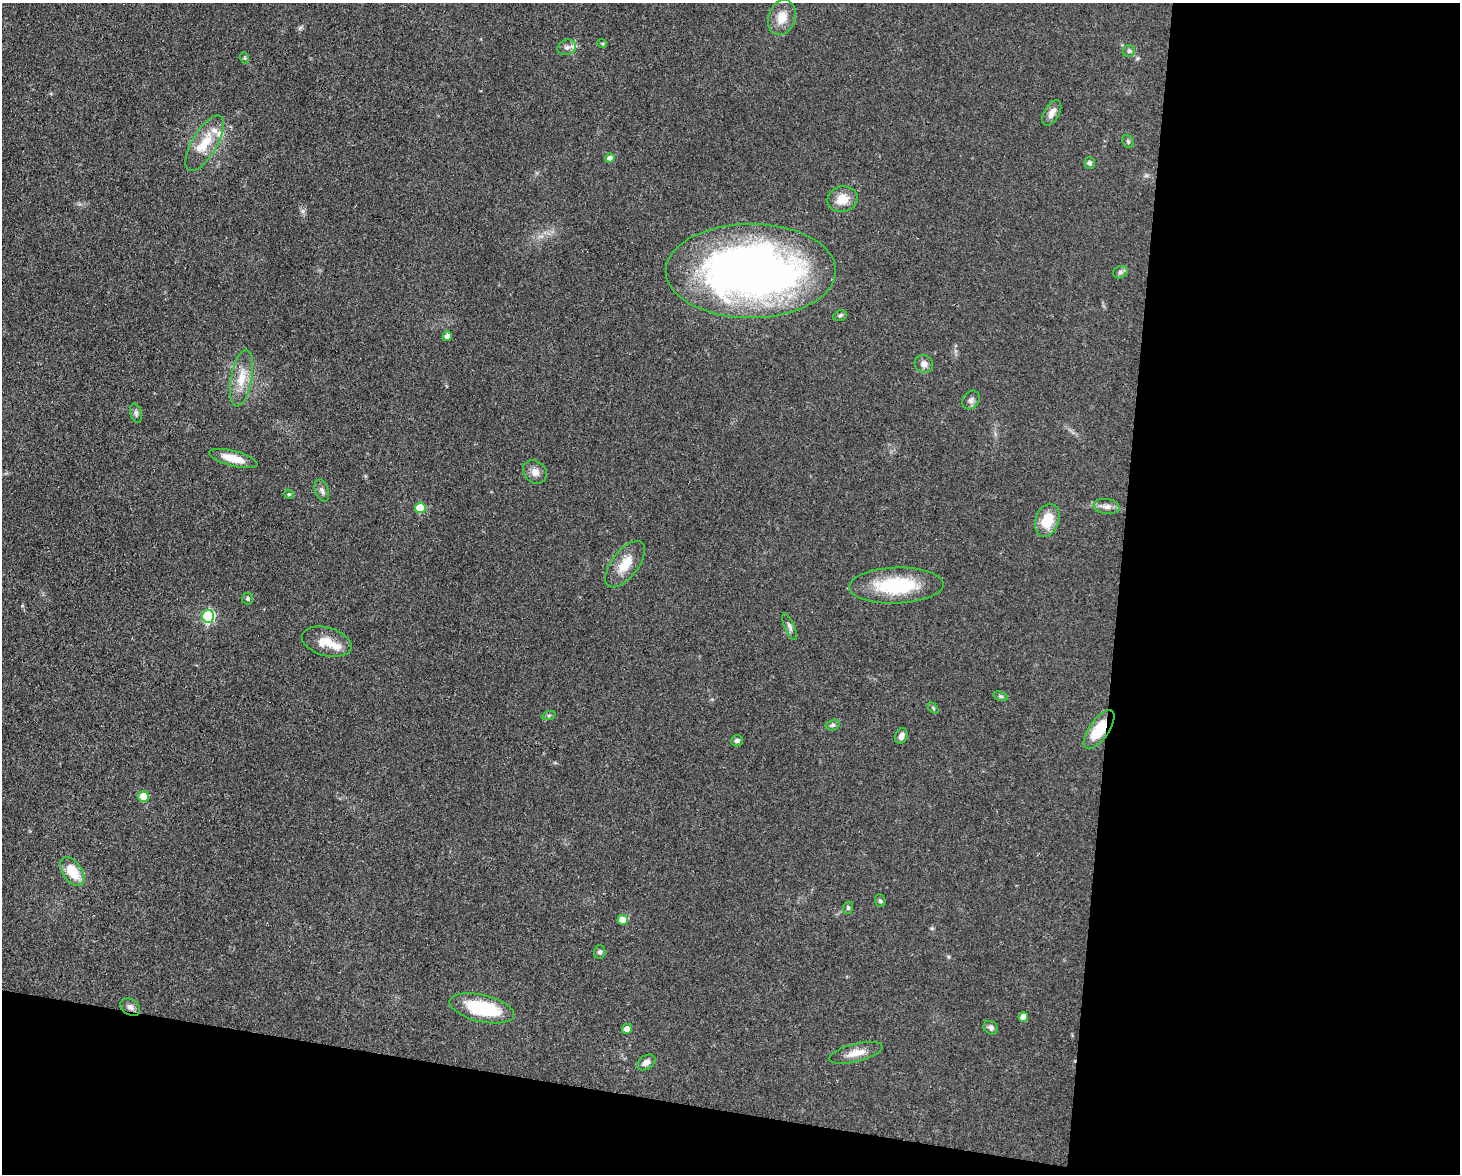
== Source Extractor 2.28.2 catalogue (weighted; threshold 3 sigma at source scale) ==
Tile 12 of 3 x 4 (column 3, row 4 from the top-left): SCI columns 3140-4597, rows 1-1172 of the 4709 x 4691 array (HDU 1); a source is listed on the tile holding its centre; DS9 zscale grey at full resolution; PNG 1462 x 1176 px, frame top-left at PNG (2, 3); each listed source drawn as its Kron ellipse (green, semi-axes under 4 px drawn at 4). Shown black and unused: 29% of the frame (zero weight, under 3 of 4 exposures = <1% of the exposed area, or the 3 px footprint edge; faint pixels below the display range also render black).
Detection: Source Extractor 2.28.2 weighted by HDU 2 'WHT'; one run over the whole footprint, this tile lists its part. Background 0.0632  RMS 0.0059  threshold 0.0265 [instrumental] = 3 sigma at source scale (4.5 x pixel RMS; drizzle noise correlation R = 1.50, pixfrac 1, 0.05/0.05 arcsec/px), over >= 5 px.
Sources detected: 55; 3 inside a brighter listed object's ellipse — not listed separately; the other 52 listed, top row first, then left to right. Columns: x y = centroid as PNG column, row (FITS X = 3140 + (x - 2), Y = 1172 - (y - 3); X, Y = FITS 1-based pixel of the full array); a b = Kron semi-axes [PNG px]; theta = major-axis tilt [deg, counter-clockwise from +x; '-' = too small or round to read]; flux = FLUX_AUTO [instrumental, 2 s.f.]
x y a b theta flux
782 17 18 13 72 8.7
602 43 5 3 - 0.61
567 47 9 7 22 2.6
1129 51 6 6 - 1.2
245 58 6 3 -71 0.71
1052 113 14 7 60 3.6
1128 141 7 5 -69 0.97
205 143 31 12 60 14
610 158 5 4 - 2.4
1090 163 6 5 - 1.3
842 199 15 13 13 8.7
751 271 85 47 0 360
1120 272 8 6 22 1.6
840 315 7 5 18 1.2
447 336 5 4 - 3
924 364 10 8 -38 2.9
241 378 29 10 79 11
971 400 10 8 53 2.4
136 413 10 5 -75 1.6
233 458 25 7 -15 10
535 472 13 10 -43 4.1
322 490 11 6 -72 2
289 494 5 4 - 0.77
1106 507 13 7 -8 3
420 508 5 5 - 20
1047 520 17 11 71 14
625 564 27 13 52 11
896 585 47 18 2 38
247 599 6 5 - 1
208 616 6 6 - 70
790 627 14 5 -66 1.8
327 642 25 14 -15 10
1001 696 7 4 -18 0.96
933 708 6 4 -46 0.73
549 715 7 4 19 0.96
833 725 7 5 15 1.3
1099 730 23 10 55 17
901 736 8 6 65 2.9
737 741 6 5 - 1.8
143 796 5 5 - 13
72 871 16 9 -56 15
880 901 6 5 - 0.95
848 908 6 5 - 0.87
623 920 5 5 - 9.2
600 952 6 6 - 1.4
130 1007 11 8 -33 2.6
482 1008 33 13 -13 33
1023 1017 5 4 - 4.7
991 1028 8 6 -35 1.9
627 1029 5 5 - 3.3
856 1053 27 9 14 7
646 1062 10 7 33 3.1
Overlapping masked pixels (flux is a lower limit): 1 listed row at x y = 1099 730